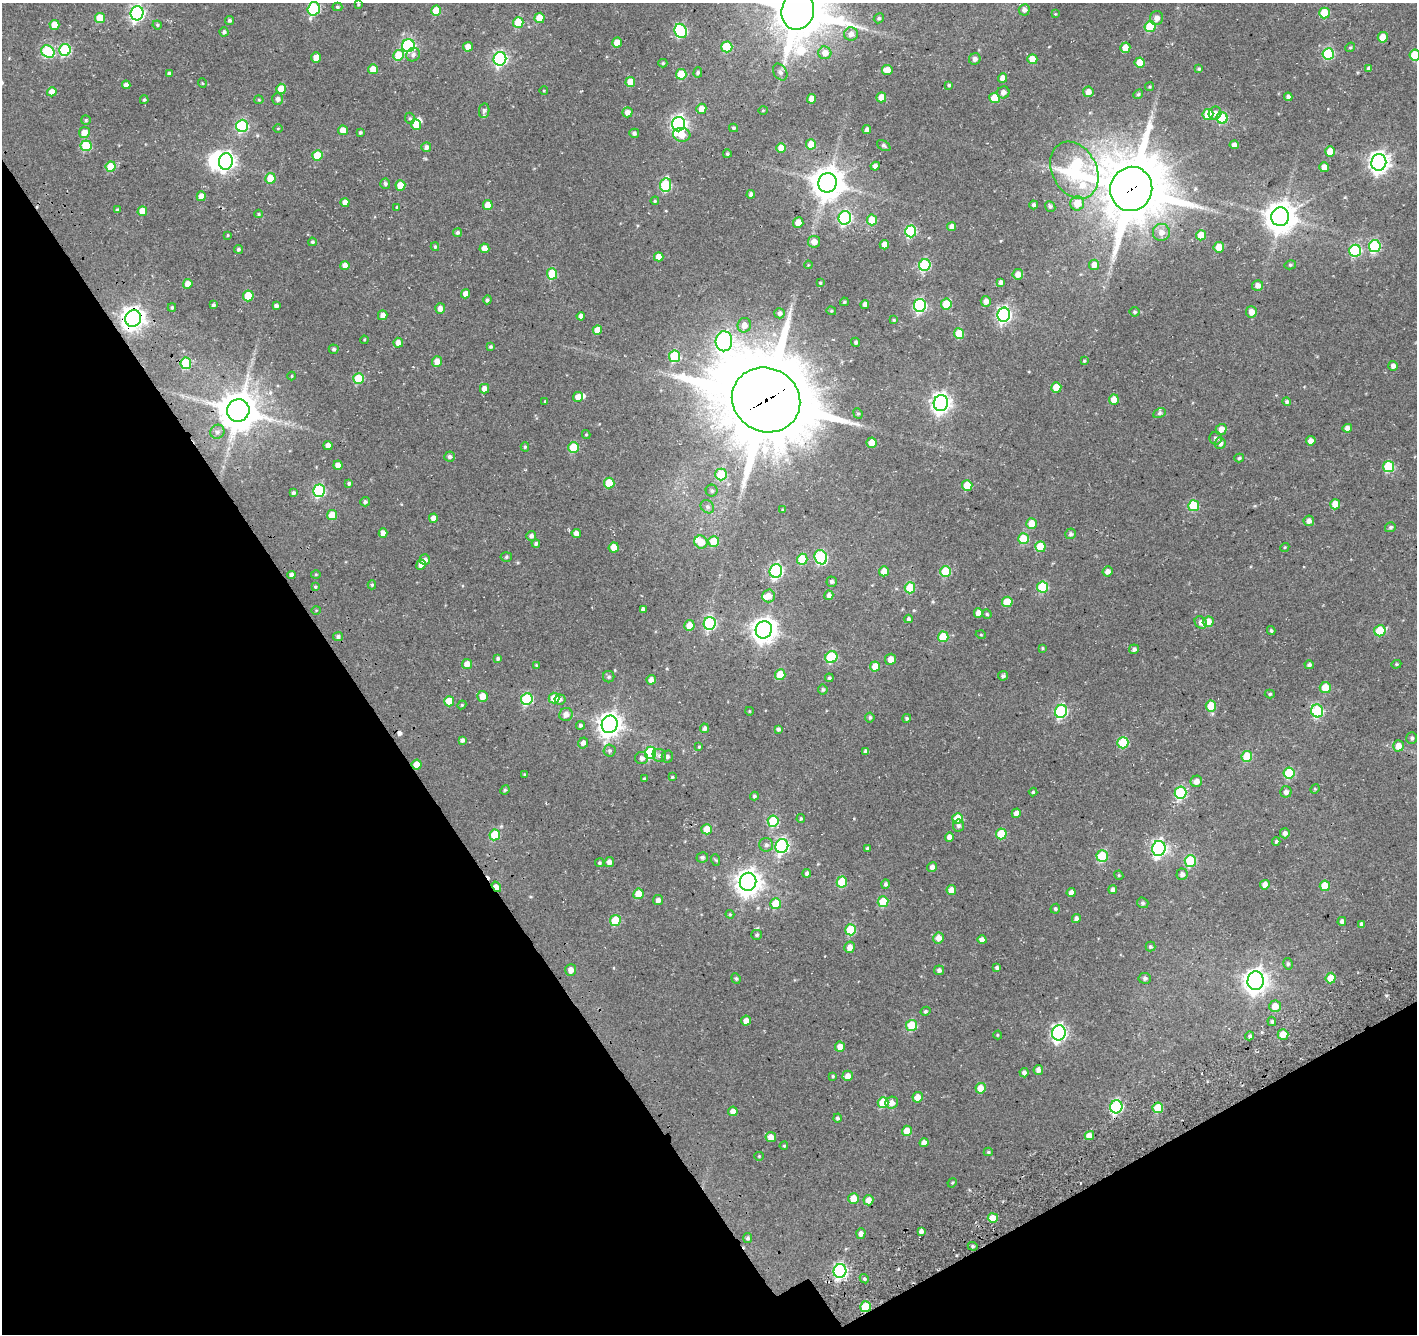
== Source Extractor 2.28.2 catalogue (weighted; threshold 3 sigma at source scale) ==
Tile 14 of 4 x 4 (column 2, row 4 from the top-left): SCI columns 1657-3071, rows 385-1716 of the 6136 x 6035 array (HDU 1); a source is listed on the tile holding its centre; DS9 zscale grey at full resolution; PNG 1419 x 1336 px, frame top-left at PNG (2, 3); each listed source drawn as its Kron ellipse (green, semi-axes under 4 px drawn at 4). Shown black and unused: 30% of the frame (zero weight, under 3 of 4 exposures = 13% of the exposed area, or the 3 px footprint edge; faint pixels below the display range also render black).
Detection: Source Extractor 2.28.2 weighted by HDU 2 'WHT'; one run over the whole footprint, this tile lists its part. Background 0.0995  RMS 0.0069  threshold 0.0311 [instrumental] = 3 sigma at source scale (4.5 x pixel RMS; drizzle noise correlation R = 1.50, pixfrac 1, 0.0396/0.0396 arcsec/px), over >= 5 px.
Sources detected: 446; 3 inside a brighter object's white glare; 3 cosmic-ray / hot-pixel residue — neither listed nor drawn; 4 inside a brighter listed object's ellipse — not listed separately; the other 436 listed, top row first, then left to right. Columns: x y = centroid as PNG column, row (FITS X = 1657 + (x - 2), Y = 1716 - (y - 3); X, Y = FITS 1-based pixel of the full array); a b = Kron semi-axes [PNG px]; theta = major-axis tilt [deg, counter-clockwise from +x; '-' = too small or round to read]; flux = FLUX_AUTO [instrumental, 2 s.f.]
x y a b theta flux
358 4 4 3 - 0.69
337 7 5 4 - 1.1
314 9 7 6 - 68
1024 10 6 5 - 2.5
436 11 5 5 - 14
798 11 19 16 77 3100
137 13 7 6 - 170
1324 13 5 5 - 25
1055 14 4 3 - 0.54
100 18 5 5 - 14
540 18 5 5 - 15
879 18 5 4 - 1.3
1157 18 7 6 - 3.5
229 20 4 4 - 1.3
518 22 5 5 - 19
54 25 5 5 - 9.7
157 25 5 4 - 1
1150 27 5 5 - 29
681 31 7 6 - 72
224 32 4 4 - 1.7
851 34 7 6 - 4.1
1383 37 5 5 - 11
617 43 5 4 - 7
408 46 6 6 - 94
468 47 5 4 - 6.3
727 47 5 5 - 32
1350 47 5 4 - 0.88
1125 48 5 5 - 7
65 50 6 5 - 58
48 52 7 5 -40 56
825 53 6 6 - 6.2
1328 54 6 5 - 55
399 55 5 5 - 19
413 55 7 6 - 2.3
1415 55 5 5 - 23
316 57 5 5 - 6
500 59 7 6 - 140
975 59 6 5 - 2.2
1032 59 5 5 - 9
663 63 4 4 - 0.92
1140 63 5 5 - 12
1369 68 4 4 - 1.9
373 69 5 5 - 7.5
1199 69 4 3 - 0.87
887 70 5 5 - 6.2
698 72 5 4 - 1.1
780 72 9 6 -61 2.1
169 73 4 3 - 1.7
681 74 5 5 - 23
1003 78 5 4 - 4.4
630 82 5 5 - 9.8
202 83 5 3 - 0.51
126 85 4 4 - 3.2
949 85 4 4 - 0.95
1150 87 5 4 - 0.81
281 89 5 5 - 12
544 91 4 3 - 0.54
52 92 5 4 - 5.2
1003 92 6 6 - 3.3
1088 92 5 5 - 4.8
1138 94 5 4 - 0.97
881 97 5 5 - 9.4
1288 97 4 4 - 2.2
995 98 5 5 - 18
278 99 6 5 - 1.9
812 99 4 4 - 6.8
144 100 4 3 - 1
259 100 4 4 - 0.69
701 109 5 5 - 6.9
763 110 5 3 - 0.56
484 111 7 5 81 1.7
627 112 5 5 - 4.1
1215 113 7 6 - 3.6
1208 115 5 5 - 24
410 118 6 4 -68 1.1
1222 118 6 5 - 33
86 120 5 5 - 0.99
679 124 7 6 - 190
416 125 5 5 - 8.9
242 126 6 6 - 63
278 128 5 3 - 0.58
733 128 4 3 - 1
867 129 4 4 - 1.9
343 130 5 5 - 7.1
84 132 5 5 - 7.5
360 132 3 3 - 1.1
634 133 5 4 - 1.8
682 135 8 7 - 7
811 144 5 5 - 10
1234 145 5 4 - 2.7
86 146 5 5 - 32
884 146 7 5 -32 1.6
426 147 5 5 - 2.5
781 148 5 4 - 8
1330 152 5 5 - 8.5
727 154 4 4 - 1
317 155 5 5 - 19
226 161 8 7 - 250
1379 162 8 7 - 390
875 166 4 4 - 3.1
111 167 5 5 - 18
1324 167 5 4 - 6.8
1074 170 30 22 -62 95
270 178 5 5 - 12
828 183 10 9 - 1300
385 184 5 5 - 1.2
400 185 5 5 - 10
666 185 7 5 84 49
1131 189 22 21 - 4600
751 194 4 4 - 2.2
201 196 5 4 - 6.3
655 201 4 3 - 0.75
345 203 4 4 - 4.9
1077 203 7 7 - 11
488 205 5 5 - 8.9
1034 205 4 4 - 1.9
1050 206 5 5 - 1.5
397 207 3 3 - 1
117 210 4 3 - 1.1
142 211 5 5 - 9.6
259 214 4 4 - 0.75
1280 217 9 9 - 1100
845 218 7 6 - 99
872 220 5 5 - 14
798 223 5 5 - 7.5
952 227 4 4 - 4.2
911 231 6 5 - 65
458 232 4 4 - 1.5
1161 232 8 8 - 5.2
228 235 4 4 - 0.63
1201 235 5 5 - 14
312 242 4 4 - 1.3
814 242 6 6 - 5
884 245 5 4 - 6.6
1375 246 6 6 - 67
435 247 4 3 - 0.95
1219 247 5 5 - 11
484 248 5 5 - 5.2
238 249 4 4 - 1.2
1355 251 6 6 - 65
659 257 5 4 - 6.1
345 265 4 4 - 4
808 265 4 3 - 0.58
925 265 6 5 - 51
1094 265 5 5 - 5.7
1290 265 6 4 13 1.1
552 274 6 5 - 28
1018 274 5 5 - 5.6
1001 282 4 4 - 2.3
820 283 4 4 - 0.87
188 284 5 4 - 5.7
1257 285 5 5 - 3.5
465 294 4 4 - 4.9
248 296 5 5 - 19
487 300 4 4 - 1.3
986 301 5 5 - 3.5
844 302 4 3 - 0.95
865 304 4 4 - 2.3
946 304 5 5 - 18
213 305 3 3 - 1.3
920 305 6 6 - 98
276 306 4 4 - 1.8
172 307 4 3 - 1.2
440 308 5 5 - 3.5
831 311 5 4 - 0.75
1135 312 5 4 - 1.2
1251 312 6 5 - 5.6
779 313 5 5 - 2.3
383 315 5 4 - 3.1
1004 315 7 6 - 160
581 316 4 4 - 2.9
133 318 8 8 - 530
894 320 4 3 - 0.82
744 325 7 6 - 5.4
597 330 5 4 - 7.2
959 334 5 5 - 18
364 340 4 3 - 0.58
724 341 10 8 86 150
856 342 4 4 - 1.3
398 343 5 5 - 4.2
491 347 4 4 - 1.1
334 349 5 4 - 1.4
674 356 6 5 - 40
437 361 5 5 - 6.3
1084 361 3 3 - 0.62
186 363 5 5 - 36
1393 366 5 4 - 2.8
292 376 4 4 - 0.67
358 378 5 5 - 25
1056 387 5 5 - 13
484 389 5 4 - 4.5
578 397 5 5 - 6.2
1114 399 5 5 - 7.8
766 400 35 32 -27 8100
545 401 4 3 - 0.61
1287 402 4 4 - 1.6
941 403 8 7 - 330
238 410 11 11 - 2100
858 413 5 4 - 0.94
1159 413 6 4 28 1.3
1347 428 4 4 - 3.2
1221 429 5 5 - 5.2
217 432 7 6 - 2
586 435 4 4 - 0.74
1216 438 6 6 - 1.9
1311 441 5 4 - 4.3
871 443 5 5 - 7.3
1220 443 5 5 - 2.9
328 445 4 4 - 3.4
525 447 4 4 - 0.98
574 447 5 5 - 23
450 457 5 5 - 1.8
1239 458 5 4 - 1.2
338 465 4 4 - 4.6
1389 466 5 5 - 38
721 474 6 5 - 22
349 483 4 4 - 1.4
609 483 5 5 - 20
967 486 5 5 - 20
319 491 6 5 - 72
712 491 6 6 - 1.3
293 493 4 4 - 1.5
365 502 5 4 - 1.4
1335 504 5 5 - 8.6
1194 506 5 5 - 32
707 507 7 6 - 1.7
783 510 4 3 - 0.73
332 515 5 5 - 12
433 518 4 4 - 4.6
1309 521 5 5 - 3.2
1032 524 5 5 - 11
1390 527 5 5 - 1.3
383 533 4 4 - 4.2
576 533 4 4 - 3.6
1071 534 5 5 - 1.4
531 536 5 5 - 2.1
1023 539 5 5 - 26
714 541 5 5 - 16
701 542 7 6 - 8.9
536 543 4 4 - 1.4
614 547 5 5 - 9.5
1040 547 5 5 - 19
1285 547 5 3 - 0.73
506 557 5 5 - 1
821 557 7 6 - 70
802 559 5 5 - 21
425 560 5 5 - 2.6
421 565 5 4 - 6.1
776 571 7 6 - 100
884 571 5 5 - 5.1
945 571 5 5 - 30
1107 571 5 4 - 3.1
316 574 5 3 - 0.66
291 575 4 4 - 2.7
832 582 5 5 - 1.7
372 585 4 4 - 0.99
315 587 4 3 - 0.85
1043 587 5 5 - 36
910 588 5 5 - 27
829 595 5 4 - 2.8
768 596 6 6 - 5
1007 602 5 5 - 16
643 609 4 4 - 2.2
316 610 5 3 - 0.55
978 613 5 4 - 5.4
987 614 4 4 - 0.81
908 619 4 4 - 1.4
1201 622 7 5 -47 3.4
1208 622 5 5 - 8.6
710 623 6 6 - 75
689 625 5 5 - 7.5
764 630 9 8 - 610
1271 631 4 4 - 1.2
1380 631 6 5 - 29
981 635 5 3 - 0.54
338 637 5 4 - 1.7
943 637 5 5 - 21
1042 648 4 3 - 0.66
1134 649 5 4 - 2.2
831 657 6 5 - 42
498 658 4 3 - 1.5
890 659 5 5 - 4.7
467 664 5 5 - 5
1396 664 5 4 - 0.76
536 665 4 3 - 0.67
1309 665 4 4 - 1.7
875 666 5 5 - 8.8
780 675 5 5 - 18
1003 676 5 4 - 1.8
609 677 6 5 - 1.3
829 678 4 4 - 1.2
651 680 5 4 - 4.6
1325 688 5 5 - 13
823 689 5 5 - 1.2
1270 694 5 4 - 0.92
483 696 5 5 - 8.1
554 698 5 5 - 11
527 699 6 5 - 54
560 699 5 5 - 1.9
449 701 5 5 - 11
462 705 4 4 - 0.83
1211 706 5 5 - 17
749 711 4 3 - 0.48
1061 711 6 6 - 83
1317 711 6 6 - 62
566 714 7 6 - 4.4
870 717 5 5 - 1.2
907 718 4 4 - 1.1
610 724 9 8 - 560
580 725 4 4 - 1.6
704 728 5 4 - 2.1
778 729 4 3 - 1.7
1412 738 6 5 - 1.5
462 740 4 4 - 2.2
583 743 6 5 - 3
1123 743 5 5 - 36
1398 746 6 5 - 5.9
699 747 3 3 - 0.7
610 751 6 6 - 1.5
866 751 4 4 - 2.3
650 753 6 5 - 50
659 755 7 6 - 1.8
1247 756 5 5 - 25
667 757 6 6 - 1.6
642 758 6 6 - 2.5
417 765 5 5 - 9.3
1289 773 5 5 - 38
524 775 4 3 - 0.82
672 777 3 3 - 0.83
644 779 4 3 - 0.95
1196 781 6 5 - 4
1315 789 5 4 - 0.81
505 790 5 4 - 0.87
1033 792 4 4 - 0.8
1286 792 5 5 - 2
1180 793 6 6 - 64
754 796 4 4 - 1.3
1016 813 5 4 - 3.9
957 818 5 5 - 17
801 819 4 3 - 0.93
773 821 6 5 - 33
959 825 6 5 - 1.7
707 829 5 5 - 13
1285 833 5 5 - 2.8
1001 834 5 5 - 22
495 835 5 5 - 25
949 837 4 4 - 4
1276 841 4 3 - 1
766 845 7 7 - 2.2
782 846 7 6 - 130
867 848 4 3 - 1.4
1159 848 7 6 - 180
1102 856 6 5 - 36
702 857 6 5 - 1.6
716 860 6 3 -70 0.73
1190 861 6 5 - 39
609 862 5 4 - 3.3
600 863 4 4 - 1.2
932 867 5 4 - 2.8
807 873 4 4 - 2
1182 874 6 5 - 2.9
1119 875 5 4 - 0.86
748 882 9 8 - 700
842 882 5 5 - 27
885 884 5 4 - 1.5
1265 885 5 4 - 4.1
1325 886 5 5 - 15
496 887 5 3 - 6.1
951 890 5 4 - 5.6
1113 890 4 4 - 3.3
1071 893 4 4 - 4.3
638 894 5 5 - 13
658 900 5 5 - 3.3
883 902 5 5 - 22
1143 903 6 5 - 1.3
776 904 5 5 - 21
1055 909 5 4 - 1.3
730 914 4 4 - 0.78
1076 919 4 4 - 2.3
615 920 5 5 - 24
1342 921 4 4 - 2.6
1361 924 4 3 - 1.7
851 930 5 5 - 32
757 935 5 5 - 1.1
938 938 5 5 - 5
982 940 4 4 - 3.4
1150 946 5 5 - 0.95
850 947 6 5 - 4.9
1288 964 6 4 -78 1.4
997 968 4 4 - 1.9
571 970 6 5 - 4.4
939 970 5 4 - 2.1
736 978 5 4 - 1
1145 978 6 5 - 1.6
1331 978 5 5 - 12
1256 981 9 8 - 560
1275 1006 6 6 - 9.3
926 1011 5 4 - 0.99
746 1020 5 4 - 4.7
1272 1021 5 4 - 1
912 1025 5 5 - 27
1059 1033 8 7 - 190
1283 1034 5 5 - 8.2
998 1035 4 4 - 0.67
1250 1036 4 4 - 1.4
840 1047 5 5 - 5.7
1038 1070 5 4 - 3.5
1024 1073 4 4 - 2.2
833 1076 4 3 - 0.82
848 1076 5 5 - 5.4
981 1088 5 5 - 9.7
918 1097 5 5 - 7.5
883 1102 5 5 - 23
892 1103 6 6 - 4.1
1116 1107 6 6 - 91
1158 1108 5 5 - 24
733 1111 5 4 - 4.8
837 1118 4 4 - 1.4
907 1131 5 5 - 10
1089 1136 5 4 - 6.8
771 1137 5 5 - 5.7
924 1143 4 4 - 4.5
784 1146 4 3 - 0.83
988 1152 4 4 - 0.89
759 1156 4 4 - 0.7
952 1183 5 4 - 0.67
853 1198 5 5 - 11
868 1200 5 5 - 5.1
993 1218 5 5 - 11
921 1231 4 4 - 2.5
861 1233 5 4 - 3.2
748 1238 5 4 - 1.5
973 1246 5 4 - 1.1
840 1271 7 6 - 140
864 1279 5 4 - 1.2
866 1307 5 5 - 23
Overlapping masked pixels (flux is a lower limit): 7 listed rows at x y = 1131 189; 133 318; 766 400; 238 410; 417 765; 496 887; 866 1307
Isophote crosses this tile's border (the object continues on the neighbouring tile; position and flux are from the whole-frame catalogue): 4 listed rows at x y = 314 9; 798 11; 137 13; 1415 55